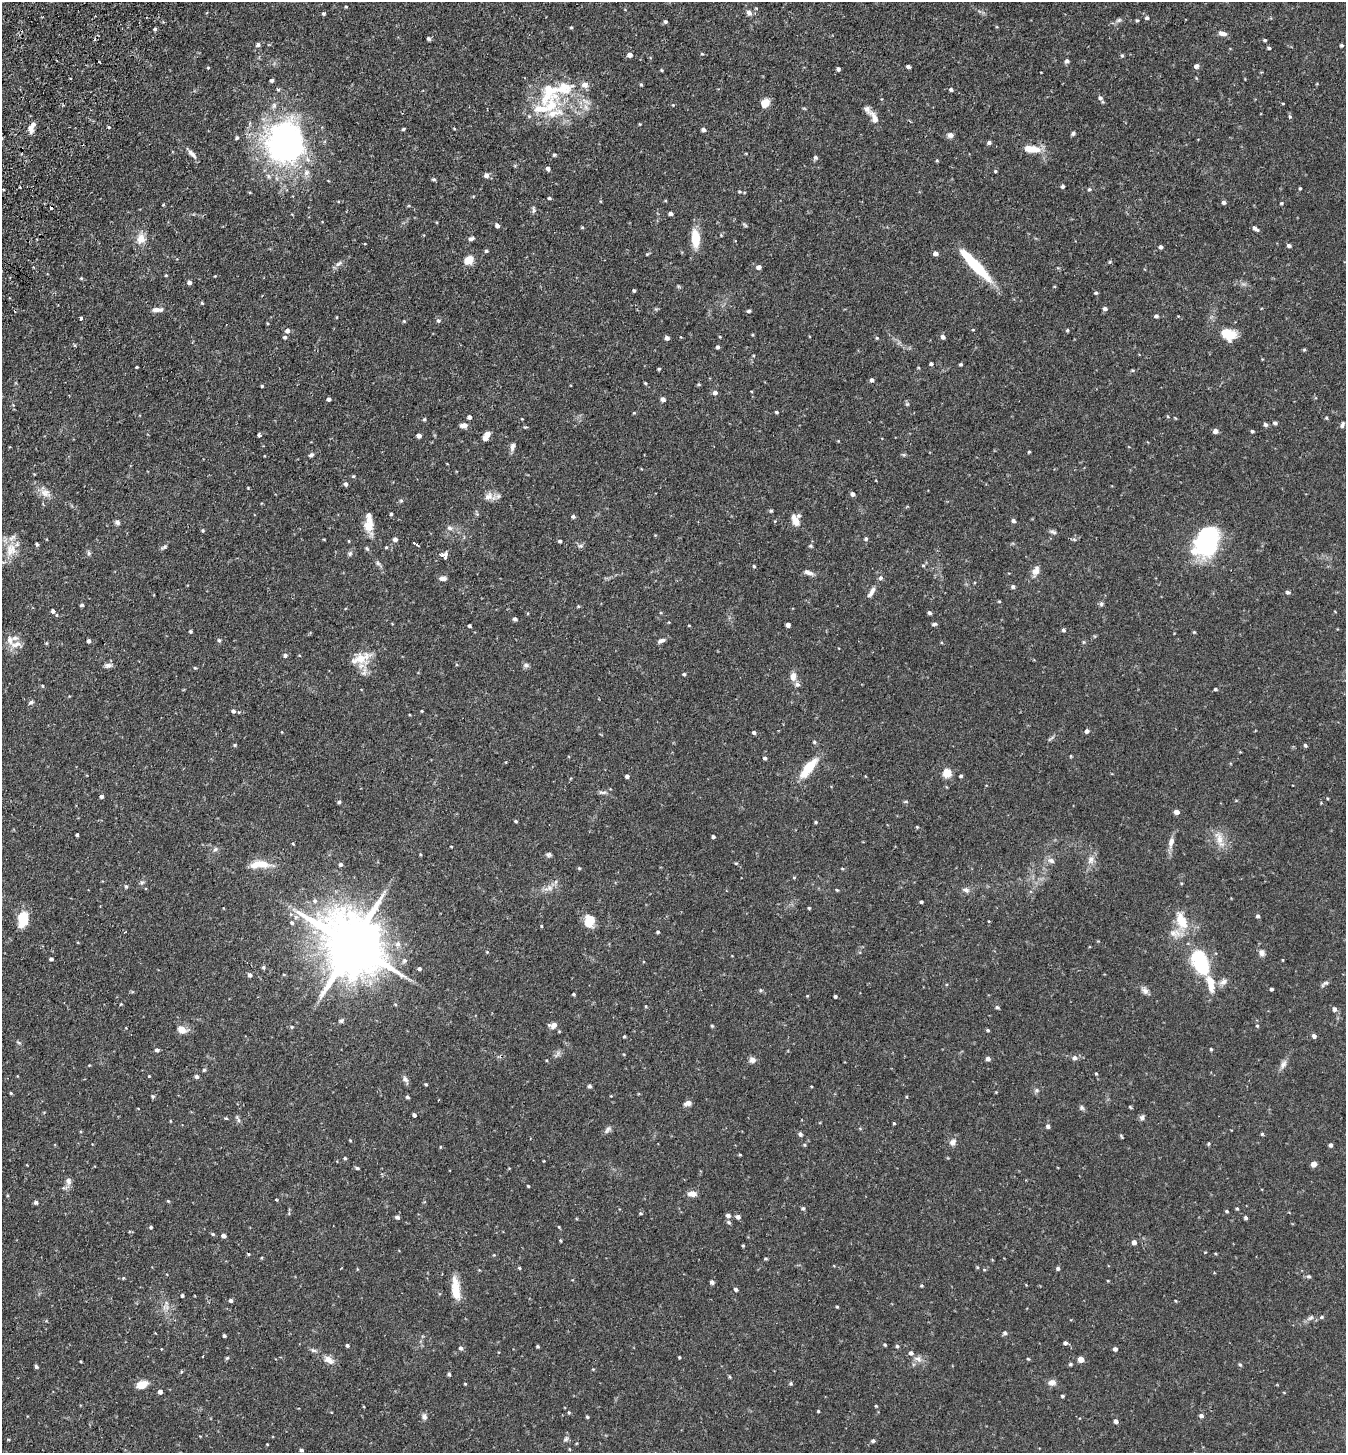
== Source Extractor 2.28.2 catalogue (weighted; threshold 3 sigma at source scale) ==
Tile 11 of 4 x 4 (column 3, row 3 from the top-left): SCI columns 2889-4232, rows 1484-2934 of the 5914 x 5870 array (HDU 1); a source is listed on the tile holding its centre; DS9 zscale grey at full resolution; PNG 1348 x 1455 px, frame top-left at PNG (2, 2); no overlay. Shown black and unused: <1% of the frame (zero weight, under 2 of 3 exposures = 3% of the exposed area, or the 3 px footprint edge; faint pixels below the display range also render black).
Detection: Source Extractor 2.28.2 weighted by HDU 2 'WHT'; one run over the whole footprint, this tile lists its part. Background 0.114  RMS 0.0066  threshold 0.0297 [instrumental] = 3 sigma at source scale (4.5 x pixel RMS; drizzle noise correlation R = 1.50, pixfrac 1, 0.05/0.05 arcsec/px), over >= 5 px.
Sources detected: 434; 3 cosmic-ray / hot-pixel residue — not listed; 16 inside a brighter listed object's ellipse — not listed separately; the other 415 listed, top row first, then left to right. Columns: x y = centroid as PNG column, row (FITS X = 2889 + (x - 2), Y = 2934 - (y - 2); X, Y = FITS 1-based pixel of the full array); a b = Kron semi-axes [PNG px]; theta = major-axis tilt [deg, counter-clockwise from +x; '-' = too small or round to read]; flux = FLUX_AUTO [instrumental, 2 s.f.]
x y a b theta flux
346 7 5 3 - 0.55
323 13 4 4 - 0.95
749 13 8 6 -36 2.3
1147 18 5 5 - 1.2
1119 20 8 5 36 1.5
1137 20 4 3 - 0.72
665 22 4 4 - 1.2
571 27 4 3 - 0.56
155 29 4 4 - 0.91
1222 33 10 5 -11 2.9
428 39 5 5 - 1.2
1265 40 4 3 - 0.83
258 45 6 5 - 1.5
1341 45 4 3 - 0.91
1269 48 4 3 - 1
702 54 5 3 - 0.64
630 55 6 5 - 2.3
1122 56 5 4 - 0.8
1067 61 6 5 - 1.4
99 62 3 2 - 0.86
1196 66 5 5 - 2
208 67 4 3 - 0.56
908 67 4 4 - 1.3
838 69 5 4 - 1.2
662 70 4 3 - 0.64
272 80 4 3 - 1.2
585 85 9 8 - 3.3
641 85 4 3 - 0.77
951 89 4 4 - 1.2
549 91 43 20 72 27
1100 98 7 5 -67 1.5
765 103 9 7 40 6.4
1283 103 4 3 - 0.45
673 105 4 4 - 0.48
1290 117 6 4 -82 0.97
874 118 17 8 -65 5.1
109 127 4 3 - 0.64
31 129 9 6 -69 3.6
403 129 5 3 - 0.82
703 130 5 4 - 1.7
1073 133 5 4 - 1.1
950 135 8 7 - 2.2
237 138 5 4 - 0.89
285 143 46 43 86 170
989 143 5 5 - 1.2
1031 149 19 8 -7 10
192 154 14 5 -48 2.9
554 155 5 4 - 0.87
815 158 6 5 - 1.3
937 161 5 3 - 0.57
548 168 4 4 - 1.7
995 171 4 4 - 0.7
486 175 6 6 - 2.1
434 179 5 4 - 0.91
1063 186 5 4 - 1.4
1300 188 3 3 - 0.62
1089 189 5 4 - 0.85
739 191 5 3 - 0.64
549 198 4 3 - 0.84
1224 202 4 4 - 1.6
1282 203 4 3 - 0.65
163 205 5 3 - 0.48
534 210 10 4 -87 1.4
670 213 4 4 - 1.6
497 226 5 4 - 1.9
582 227 5 3 - 0.61
1255 228 7 4 -37 2
695 238 19 9 -85 14
141 239 13 11 83 6.7
471 239 7 5 19 1.5
1289 245 5 4 - 1.4
1160 247 5 4 - 1.3
486 251 5 4 - 0.84
647 254 5 3 - 0.62
935 254 5 4 - 2.4
469 260 8 7 - 8.7
338 264 10 4 34 1.8
975 265 42 8 -46 33
758 267 5 5 - 2.1
166 275 3 3 - 0.6
215 276 3 3 - 0.45
81 278 4 4 - 0.63
189 283 5 5 - 1.8
634 291 4 3 - 0.86
1096 293 4 4 - 0.88
202 303 5 3 - 0.65
1105 308 5 5 - 1.7
157 310 15 6 3 3.1
749 311 4 3 - 1.1
1156 316 6 4 2 1.1
81 318 3 3 - 2.3
404 321 4 4 - 0.62
438 321 6 5 - 1.4
973 330 4 3 - 0.52
1067 330 4 4 - 0.77
287 331 6 6 - 2.1
1226 332 17 13 16 8.3
285 337 5 4 - 1.3
720 337 4 3 - 0.48
943 337 5 5 - 1.8
667 338 5 4 - 2
877 338 4 4 - 0.65
75 346 4 3 - 0.78
718 347 5 4 - 1.1
1304 350 5 4 - 0.67
931 364 4 4 - 1.1
961 364 4 3 - 0.8
137 367 3 2 - 0.58
659 369 4 3 - 0.74
871 380 5 4 - 1.7
645 383 4 4 - 0.62
699 384 5 3 - 0.65
262 386 3 3 - 0.76
715 393 5 5 - 2
329 399 4 4 - 1.6
663 399 5 4 - 2.2
907 404 5 4 - 0.85
776 412 4 3 - 0.76
634 413 5 3 - 0.53
469 417 4 4 - 1.9
1326 418 5 3 - 0.64
424 419 4 4 - 0.79
522 419 3 3 - 0.4
1275 423 4 4 - 1.3
463 425 9 6 3 2.8
1266 425 5 4 - 1.6
1342 425 7 4 73 1.2
1215 431 5 5 - 2.6
1252 431 4 4 - 0.88
259 435 4 3 - 3.1
419 436 4 4 - 2.7
486 436 10 5 61 4.9
512 447 10 5 78 2.5
1029 452 4 3 - 0.61
311 455 7 5 25 1.3
353 476 5 4 - 0.69
345 484 5 5 - 1.5
248 488 3 3 - 0.43
45 493 15 10 -19 5.3
852 494 5 4 - 1.9
488 497 12 9 34 4.4
401 501 6 4 -1 0.82
771 511 5 4 - 0.82
391 514 3 3 - 0.83
573 516 5 4 - 1.3
795 521 12 7 -64 6.1
1013 521 5 4 - 1.4
117 522 6 6 - 1.9
369 523 24 11 88 10
450 528 8 6 -11 2.1
203 531 4 4 - 0.79
1053 532 10 5 -19 1.5
395 539 5 5 - 2.2
866 539 5 5 - 1.1
1207 540 27 19 76 81
560 541 4 3 - 0.94
414 543 6 3 -34 8.4
37 544 4 4 - 0.92
580 546 7 4 0 1.2
811 546 6 3 0 0.72
163 547 11 4 29 1.3
386 547 4 3 - 0.6
11 550 20 16 80 12
89 553 8 5 -70 1.3
350 553 7 5 88 1.3
441 555 6 5 - 1.6
445 557 7 3 86 2.5
378 563 7 5 -45 1.4
754 566 4 3 - 0.64
923 566 5 3 - 0.67
1036 571 14 9 70 4.3
808 572 13 5 -21 2.5
442 578 8 5 -5 2.4
881 578 6 5 - 1.4
1013 587 5 5 - 1.2
871 592 16 6 58 3.1
1287 592 6 5 - 1.2
999 601 4 4 - 0.56
1101 604 6 5 - 1.2
82 605 5 4 - 0.99
578 606 5 3 - 0.59
53 611 5 5 - 1.9
929 613 5 4 - 1.2
515 619 5 4 - 1.2
934 624 6 4 26 1.2
689 625 4 3 - 0.47
788 625 4 4 - 2.5
469 626 3 3 - 0.95
1063 630 5 4 - 1.1
190 631 4 3 - 0.8
1194 632 5 4 - 0.61
10 640 13 10 -71 5.1
219 640 6 4 -66 1
89 641 4 4 - 1.5
661 641 10 5 22 2.2
1083 642 6 4 -90 0.74
285 655 6 5 - 1.3
360 658 27 11 21 10
108 665 10 6 6 2.4
526 665 8 6 14 1.5
195 668 4 3 - 0.62
364 672 14 6 72 3.7
684 674 4 4 - 0.89
793 677 12 8 87 4
1215 689 4 3 - 0.87
31 702 6 4 21 1.2
233 711 5 4 - 1.6
422 711 3 3 - 0.62
1087 731 5 4 - 1.7
754 732 4 4 - 1.1
814 742 5 4 - 0.82
235 745 5 4 - 0.66
1305 745 4 3 - 1.2
765 758 4 4 - 1.2
808 768 24 8 52 18
947 773 5 5 - 19
627 776 4 4 - 1.8
961 776 4 4 - 0.98
603 792 13 4 0 1.7
102 796 4 4 - 1.6
1327 798 4 2 - 0.5
906 801 6 4 -1 0.7
339 802 4 4 - 1.2
1176 812 5 4 - 3.6
516 821 4 3 - 0.85
816 822 4 3 - 0.72
917 827 5 4 - 0.55
77 835 3 3 - 1
713 837 4 3 - 1.3
1219 839 26 9 -72 7.1
1171 842 15 7 77 3.8
293 843 3 3 - 1.3
451 847 3 2 - 0.48
215 849 7 5 48 1.5
549 855 7 6 - 1.3
1051 860 10 7 -24 2.4
1091 860 11 8 54 3.6
736 863 5 3 - 0.58
262 864 19 9 -15 9.4
340 864 4 4 - 1.3
579 868 4 4 - 0.63
842 868 5 3 - 0.65
142 882 6 4 19 0.99
126 887 5 4 - 0.85
550 888 8 8 - 3.1
837 890 4 4 - 0.61
966 890 9 6 -22 2.1
315 901 7 6 - 1.5
921 902 3 3 - 0.88
809 908 3 3 - 0.65
1258 916 5 4 - 1.1
23 919 17 11 85 14
589 921 16 12 88 8.9
1181 921 20 11 -69 14
292 923 6 5 - 1.1
541 926 4 3 - 0.57
658 932 4 3 - 0.88
1173 933 14 9 -29 4.6
398 944 9 8 - 3.2
352 945 20 16 -41 4800
487 952 4 4 - 0.52
1262 953 8 7 - 2.5
51 959 4 3 - 1.4
1283 960 4 3 - 0.46
1201 962 20 11 -66 61
263 967 5 4 - 0.99
419 969 4 4 - 1.3
249 975 5 4 - 1.7
284 975 4 2 - 0.49
1210 982 19 11 -61 8.1
1223 982 10 7 28 2.8
1325 983 10 5 23 1.6
1271 989 4 3 - 1.2
761 990 5 4 - 0.85
1145 990 10 7 -47 2.5
574 994 3 3 - 0.89
807 996 4 3 - 0.5
835 997 3 3 - 0.86
121 1004 4 3 - 0.55
395 1004 5 3 - 0.59
997 1007 5 4 - 0.92
1334 1009 7 6 - 1.8
341 1021 6 5 - 1.1
553 1025 10 7 10 3.5
712 1026 4 4 - 0.66
1257 1026 4 4 - 0.7
292 1027 5 4 - 0.81
182 1030 10 8 -32 5.6
988 1030 4 3 - 0.95
624 1036 3 3 - 0.89
1314 1036 5 5 - 2
1211 1049 3 3 - 0.7
157 1050 5 4 - 1.5
557 1054 12 3 58 1.3
1074 1058 7 7 - 1.9
988 1059 5 4 - 2.1
752 1060 8 7 - 2.7
1283 1064 12 7 58 3
204 1070 4 4 - 0.86
1096 1074 4 4 - 0.59
149 1076 3 3 - 0.48
197 1076 5 4 - 1.6
405 1079 10 6 -54 2
426 1084 4 3 - 0.72
590 1086 4 4 - 1.3
811 1086 4 3 - 0.51
1036 1090 7 5 22 1.3
11 1093 4 4 - 0.67
153 1096 5 4 - 0.95
611 1096 3 3 - 0.41
407 1097 5 4 - 1
688 1103 10 6 14 2.6
1130 1107 5 3 - 0.6
1082 1108 7 6 - 1.2
414 1115 4 3 - 1.5
1142 1117 7 6 - 1.7
226 1119 4 3 - 1.2
238 1119 12 4 -60 1.4
894 1123 4 4 - 0.57
1048 1126 5 4 - 1.5
608 1130 12 6 51 1.9
800 1134 5 4 - 1.5
1262 1134 4 4 - 0.81
1121 1136 6 3 -56 0.7
350 1140 4 3 - 0.5
953 1142 9 7 51 2.9
1208 1144 5 3 - 0.67
1331 1145 5 4 - 1.4
440 1147 4 3 - 0.56
740 1155 4 3 - 0.62
345 1158 4 4 - 0.88
1314 1164 6 5 - 2.8
357 1168 5 4 - 0.94
68 1181 10 8 -72 2.7
528 1186 3 3 - 0.63
692 1194 9 6 -3 4.8
7 1195 5 3 - 0.6
276 1200 3 2 - 0.63
168 1201 5 3 - 0.6
36 1202 5 4 - 1.5
803 1208 5 5 - 0.98
1237 1209 4 4 - 0.72
1227 1211 4 3 - 0.77
640 1213 5 4 - 0.7
728 1215 6 5 - 2
397 1217 5 5 - 1.5
738 1217 5 5 - 1.9
1246 1218 5 4 - 1.2
728 1222 6 5 - 1.1
151 1227 4 4 - 0.85
559 1227 5 3 - 0.53
213 1234 5 4 - 0.85
223 1236 4 4 - 2.1
560 1240 5 3 - 0.62
1134 1242 5 5 - 2.3
743 1246 3 3 - 0.74
765 1258 5 3 - 0.68
977 1267 4 3 - 0.6
519 1268 4 4 - 0.6
1058 1269 5 5 - 1.1
984 1270 5 3 - 0.57
1309 1276 6 4 -19 1
123 1278 4 3 - 0.48
1108 1281 4 3 - 0.47
712 1282 5 4 - 1.6
921 1285 3 3 - 0.76
456 1289 28 9 -84 12
736 1289 5 4 - 1.4
182 1296 3 3 - 0.85
231 1300 5 4 - 1.3
1176 1301 4 3 - 0.47
837 1307 4 3 - 0.65
1321 1317 5 4 - 0.77
1311 1318 10 5 40 1.8
1005 1333 6 6 - 1.2
224 1336 3 3 - 0.92
1065 1343 5 4 - 1.4
347 1345 4 3 - 1.2
885 1345 5 4 - 0.73
538 1346 3 3 - 0.74
897 1346 5 4 - 0.97
461 1348 5 5 - 1.4
161 1349 3 2 - 0.39
1115 1349 5 5 - 1.4
313 1350 9 5 -26 1.4
203 1356 3 3 - 1.6
679 1357 3 3 - 0.58
227 1358 5 4 - 0.73
918 1359 12 8 -26 3.4
1028 1359 4 3 - 0.62
1081 1359 5 5 - 5.6
329 1360 15 8 -34 4.6
1070 1364 4 4 - 0.89
1240 1365 6 4 -61 0.88
36 1366 4 4 - 1.2
593 1369 4 3 - 0.52
449 1374 5 4 - 0.91
730 1377 4 3 - 0.69
1052 1382 10 8 -2 3.3
465 1384 3 3 - 0.54
791 1384 5 4 - 0.86
142 1385 13 8 20 6.3
160 1392 4 4 - 1.9
1063 1396 4 3 - 0.83
876 1406 4 3 - 0.57
818 1411 3 3 - 0.58
569 1412 5 4 - 0.7
1201 1416 5 5 - 1.7
424 1417 10 6 -85 2
587 1417 4 3 - 0.8
1116 1421 5 4 - 2.3
566 1439 7 6 - 1.4
873 1441 4 4 - 1.1
569 1449 4 3 - 0.51
301 1450 4 4 - 1.2